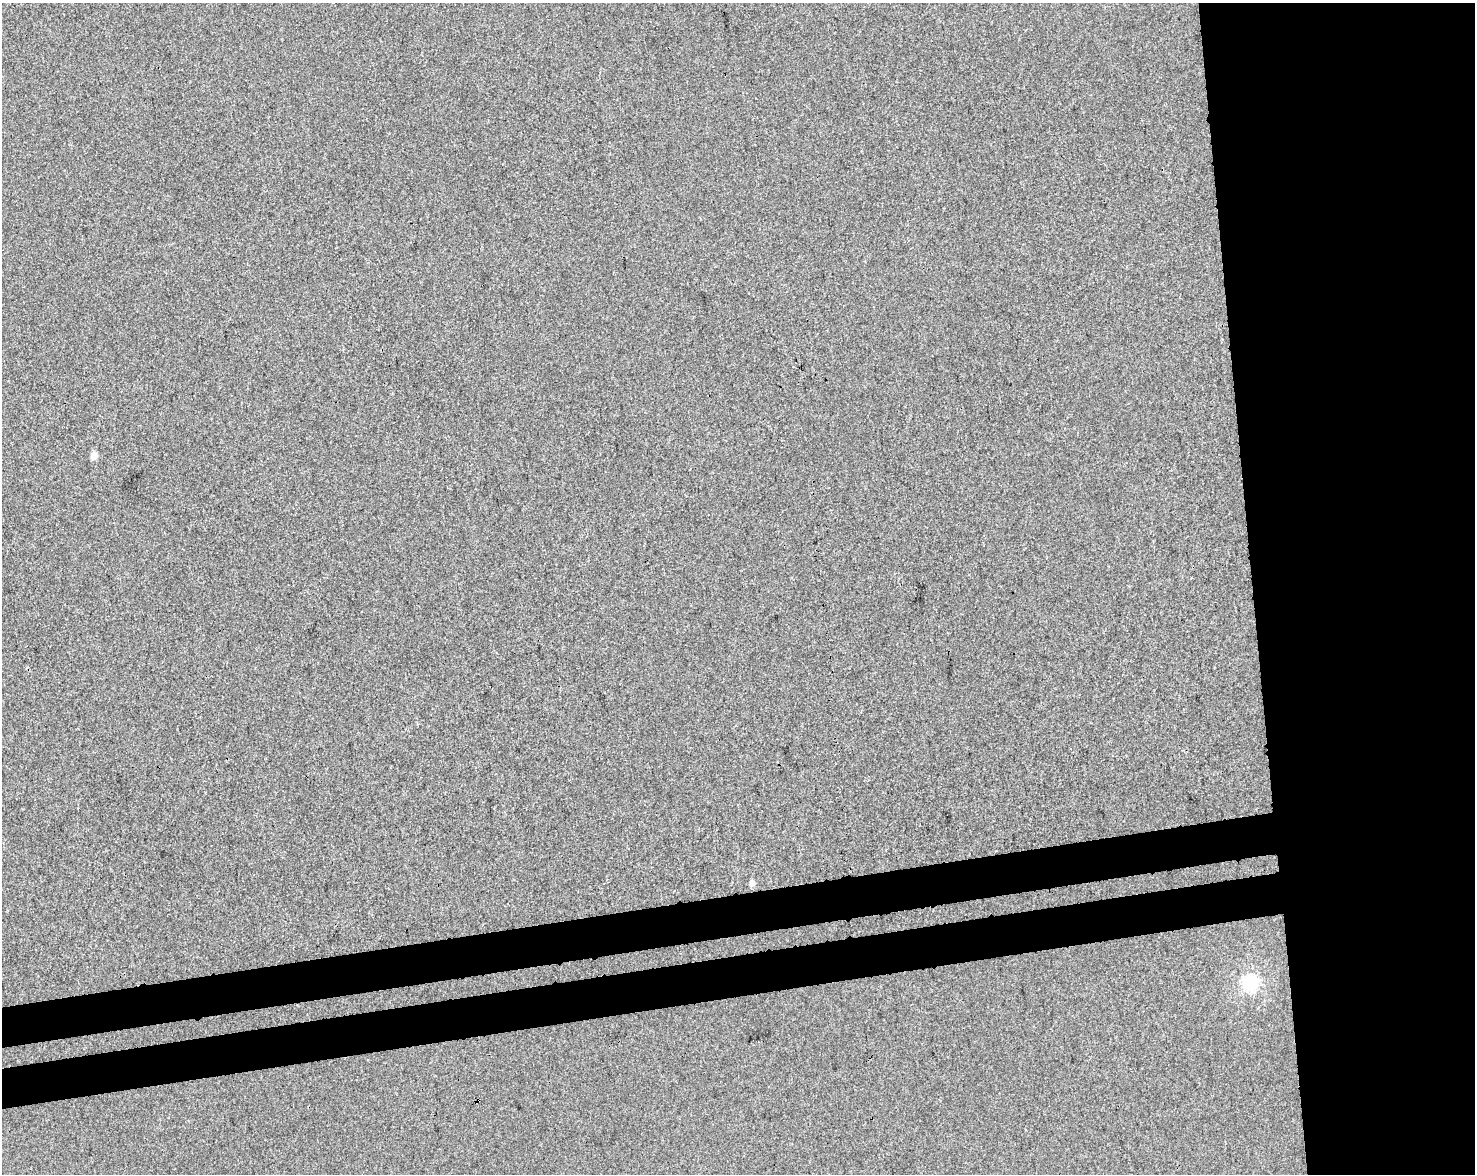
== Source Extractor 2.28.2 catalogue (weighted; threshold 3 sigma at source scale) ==
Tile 6 of 3 x 4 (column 3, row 2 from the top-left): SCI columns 3017-4489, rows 2401-3572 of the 4515 x 4801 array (HDU 1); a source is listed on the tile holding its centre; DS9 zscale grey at full resolution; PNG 1477 x 1176 px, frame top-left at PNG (2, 3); no overlay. Shown black and unused: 21% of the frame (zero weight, under 3 of 4 exposures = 5% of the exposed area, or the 3 px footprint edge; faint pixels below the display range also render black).
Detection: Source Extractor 2.28.2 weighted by HDU 2 'WHT'; one run over the whole footprint, this tile lists its part. Background 3.77e-04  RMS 0.0047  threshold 0.0212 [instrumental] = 3 sigma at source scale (4.5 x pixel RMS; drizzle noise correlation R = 1.50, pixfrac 1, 0.0396/0.0396 arcsec/px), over >= 5 px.
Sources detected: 3; all 3 listed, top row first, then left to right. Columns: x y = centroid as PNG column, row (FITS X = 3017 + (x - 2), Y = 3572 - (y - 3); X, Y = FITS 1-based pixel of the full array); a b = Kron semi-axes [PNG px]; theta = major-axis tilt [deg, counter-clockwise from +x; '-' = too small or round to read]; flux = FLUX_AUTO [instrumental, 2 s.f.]
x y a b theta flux
94 456 5 4 - 6
752 883 5 4 - 3.5
1250 983 6 6 - 91